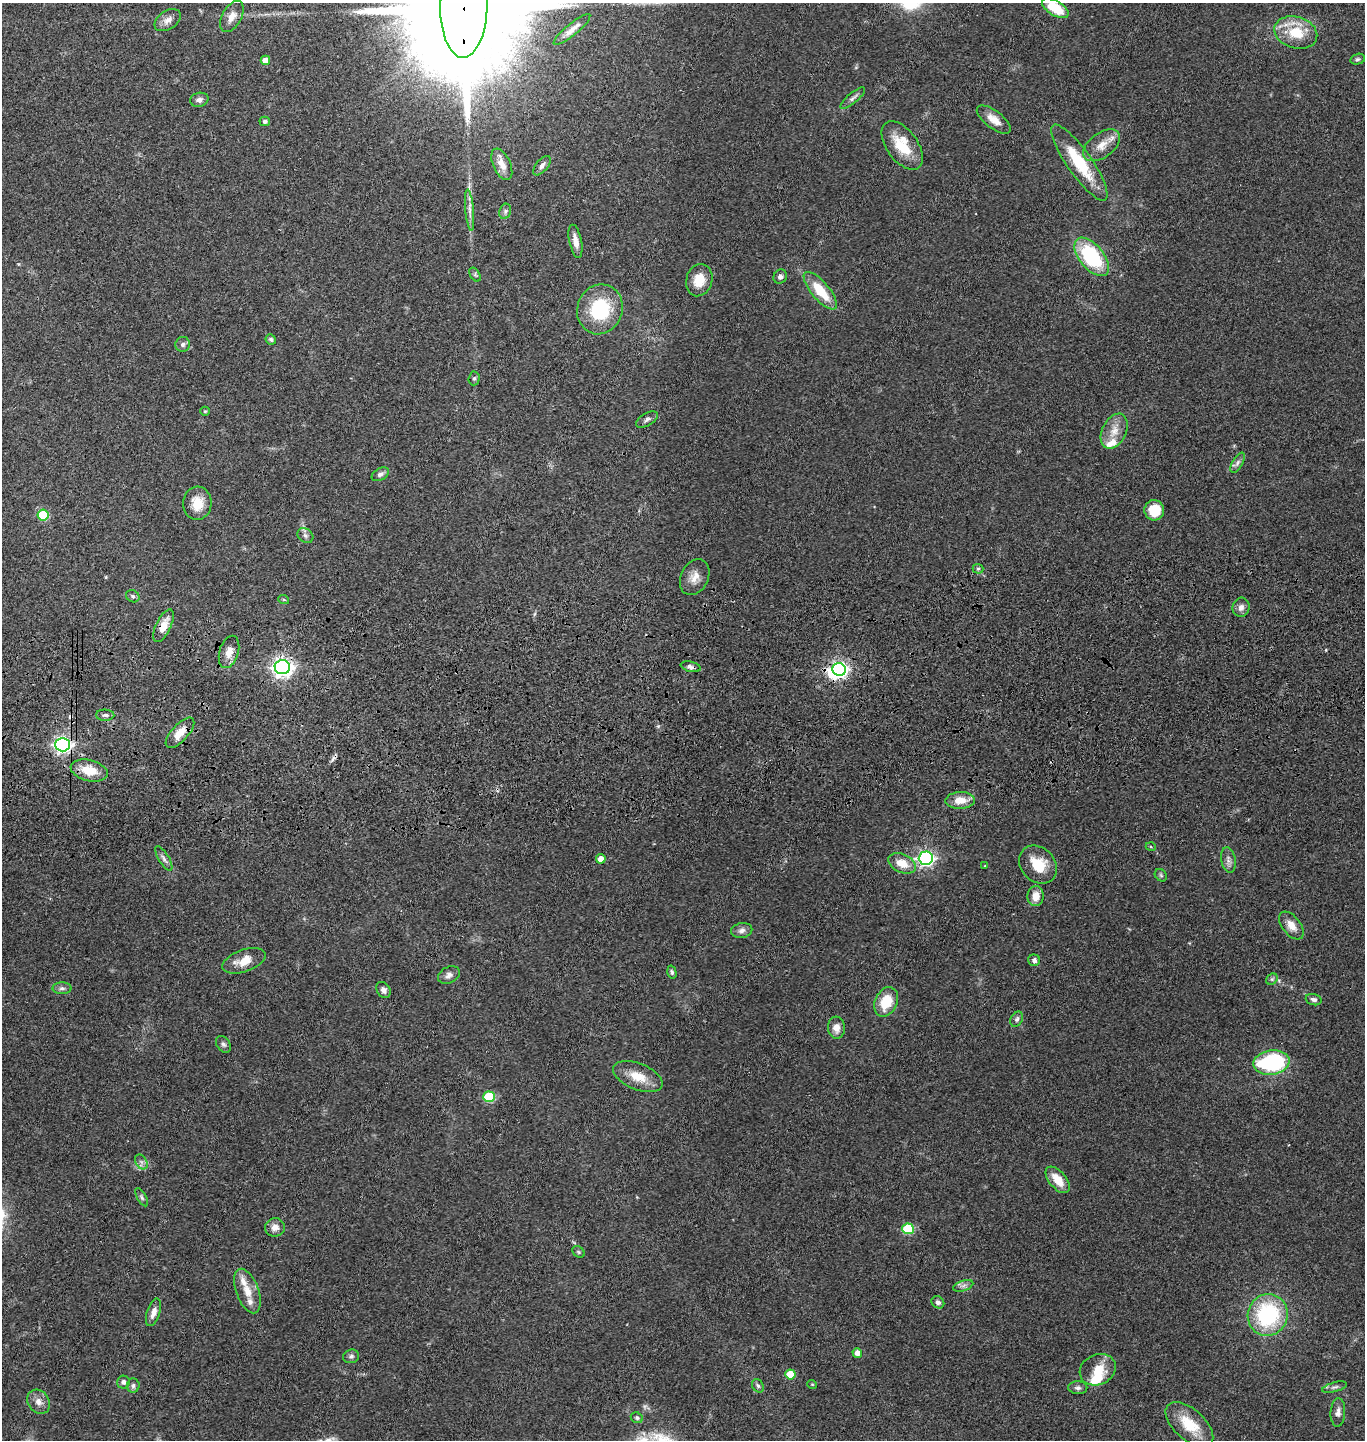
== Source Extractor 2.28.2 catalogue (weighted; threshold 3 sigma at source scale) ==
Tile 5 of 3 x 3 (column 2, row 2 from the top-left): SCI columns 1507-2869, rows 1555-2992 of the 4367 x 4546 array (HDU 1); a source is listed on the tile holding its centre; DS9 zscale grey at full resolution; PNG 1367 x 1442 px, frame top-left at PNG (2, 3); each listed source drawn as its Kron ellipse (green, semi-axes under 4 px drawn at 4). Shown black and unused: <1% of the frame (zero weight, under 3 of 4 exposures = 6% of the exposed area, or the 3 px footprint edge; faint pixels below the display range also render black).
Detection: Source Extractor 2.28.2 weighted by HDU 2 'WHT'; one run over the whole footprint, this tile lists its part. Background 0.0643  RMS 0.0059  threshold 0.0266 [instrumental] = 3 sigma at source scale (4.5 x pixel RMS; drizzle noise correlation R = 1.50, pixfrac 1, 0.05/0.05 arcsec/px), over >= 5 px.
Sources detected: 112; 2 inside a brighter object's white glare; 2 cosmic-ray / hot-pixel residue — neither listed nor drawn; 3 inside a brighter listed object's ellipse — not listed separately; the other 105 listed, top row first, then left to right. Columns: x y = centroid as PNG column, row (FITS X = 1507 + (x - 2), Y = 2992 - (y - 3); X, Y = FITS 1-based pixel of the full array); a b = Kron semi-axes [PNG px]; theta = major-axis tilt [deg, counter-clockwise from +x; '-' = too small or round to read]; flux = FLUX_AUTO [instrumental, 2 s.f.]
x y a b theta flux
464 7 51 23 89 39000
1055 8 15 7 -32 19
232 16 17 9 60 5.4
168 20 14 9 34 3.9
572 30 23 6 40 4.9
1296 33 22 16 -16 19
1358 59 7 5 17 1.2
265 60 5 4 - 5.9
853 98 15 5 40 2.1
199 100 9 7 12 2.4
994 120 20 8 -37 6.2
265 121 5 4 - 1.5
902 145 28 15 -54 19
1102 145 21 12 37 8.2
1079 163 45 12 -55 29
502 164 17 8 -66 6.4
542 166 12 6 50 2.2
470 210 20 4 -84 3.8
505 211 8 5 70 1.4
575 241 17 6 -78 4.9
1092 257 23 12 -50 51
475 275 7 5 -57 1
780 277 7 6 - 2.2
699 280 16 13 73 11
820 291 23 9 -50 17
600 309 25 22 70 36
271 339 5 5 - 1.1
183 344 7 7 - 1.7
474 378 7 5 87 1.2
205 411 5 4 - 0.67
647 419 12 6 30 2
1114 431 18 12 64 8.3
1238 463 11 5 61 2
380 474 9 6 30 2.1
197 503 17 14 87 10
1154 510 10 10 - 14
43 515 5 5 - 30
305 535 8 6 -39 1.9
978 569 5 5 - 0.98
695 577 19 13 64 6.6
133 596 7 5 -34 1.3
284 600 5 3 - 0.6
1241 607 9 8 - 2.7
163 626 18 7 65 7.4
229 652 16 9 73 6.2
282 667 8 7 - 310
691 667 10 5 -13 1.8
839 669 6 6 - 210
105 715 9 5 -1 1.7
180 733 19 8 47 7.5
63 745 7 6 - 200
89 770 19 10 -13 12
960 800 15 8 2 7.6
1151 847 5 3 - 0.54
926 858 7 6 - 160
164 859 14 5 -59 2.1
601 859 5 5 - 4.9
1228 860 13 7 -78 2.9
902 863 14 9 -24 8.9
1038 865 21 17 -45 15
985 866 4 3 - 0.41
1161 875 7 5 -45 1
1036 896 10 8 87 6.3
1291 925 16 9 -52 6.1
742 930 10 7 10 2.7
1034 960 6 5 - 1.7
244 961 22 11 20 9
672 972 7 4 -75 1.2
449 975 11 8 27 2.8
1272 979 6 5 - 1.1
62 988 9 6 0 1.7
383 990 8 6 -56 2.4
1314 1000 8 5 -18 1.9
886 1002 15 11 64 15
1017 1019 8 5 61 1.6
836 1028 11 8 -84 4.5
223 1044 9 6 -55 1.7
1271 1062 18 12 9 67
638 1077 26 13 -22 11
489 1097 6 5 - 37
141 1162 8 5 -59 2
1058 1180 16 8 -50 9.6
142 1197 10 4 -61 1.2
275 1227 10 9 - 3.8
908 1229 5 5 - 36
579 1252 6 5 - 0.89
963 1286 10 5 19 2
247 1291 23 11 -70 8.6
938 1302 7 5 -37 1.8
153 1312 14 6 71 4.2
1268 1315 21 20 - 57
857 1353 5 4 - 4
351 1356 8 6 15 1.6
1098 1370 18 15 25 12
790 1374 5 5 - 17
123 1382 6 6 - 2.1
812 1384 5 3 - 0.47
133 1386 7 6 - 1.5
758 1386 7 5 -60 1.3
1335 1387 13 4 15 1.8
1078 1388 9 6 -1 1.9
39 1402 13 10 -54 4.2
1338 1412 14 7 86 2.9
637 1418 6 5 - 1.2
1189 1425 29 15 -42 18
Overlapping masked pixels (flux is a lower limit): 6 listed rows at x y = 464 7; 163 626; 282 667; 691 667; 839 669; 63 745
Isophote crosses this tile's border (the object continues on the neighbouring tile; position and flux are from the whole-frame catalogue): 2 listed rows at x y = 464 7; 1055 8